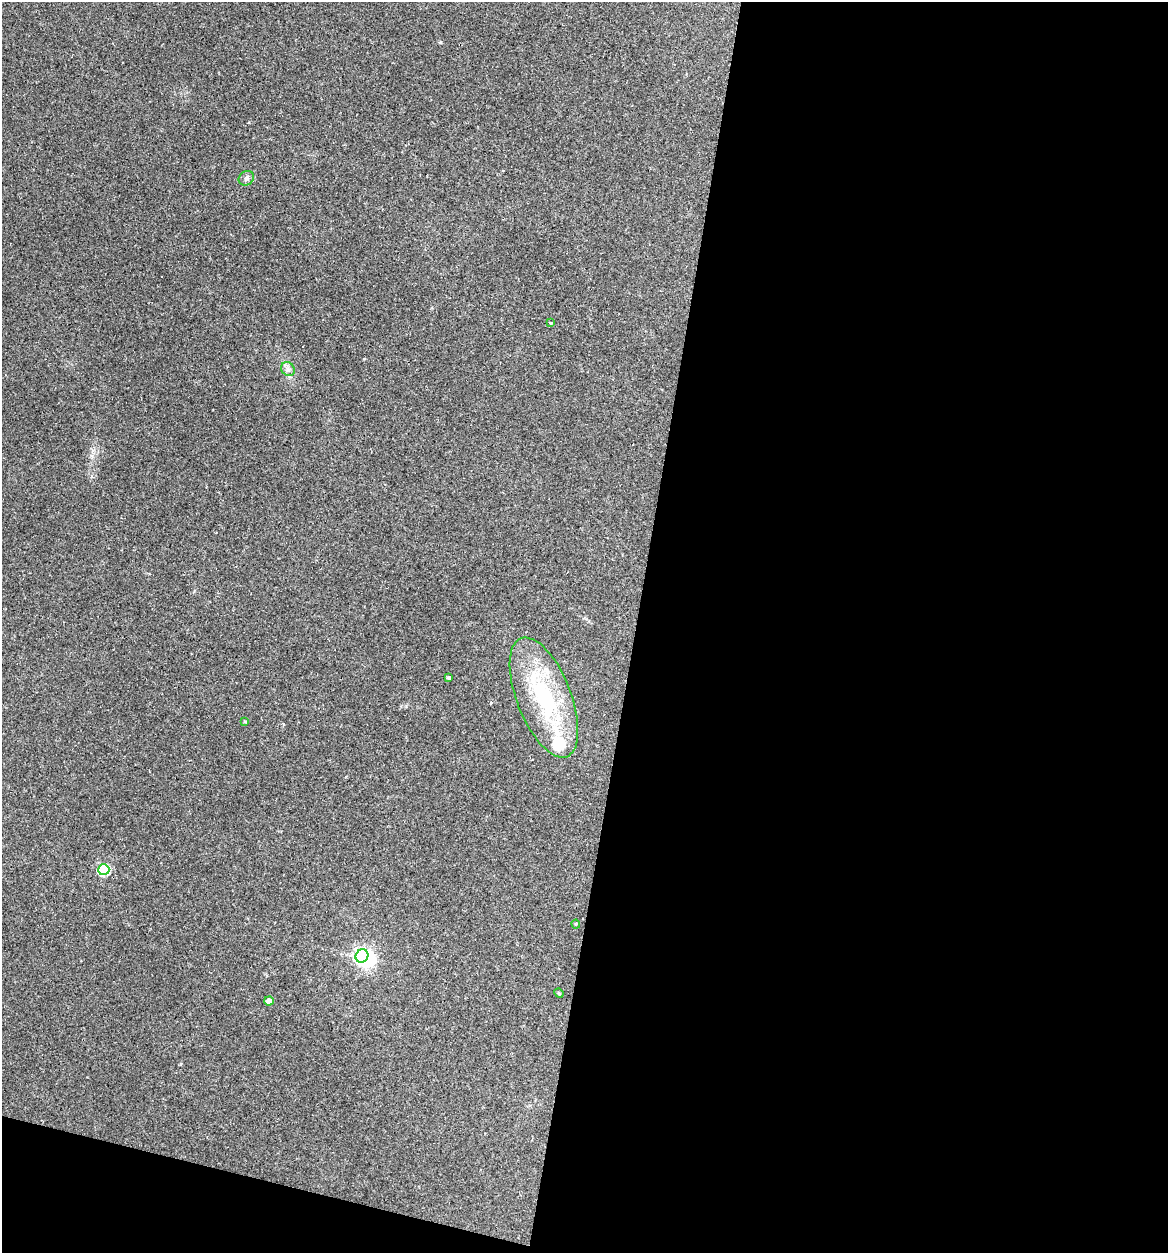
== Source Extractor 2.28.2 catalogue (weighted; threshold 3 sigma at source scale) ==
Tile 16 of 4 x 4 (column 4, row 4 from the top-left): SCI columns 3620-4785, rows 1-1251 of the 5029 x 5032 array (HDU 1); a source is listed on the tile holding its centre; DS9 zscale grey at full resolution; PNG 1170 x 1255 px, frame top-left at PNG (2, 2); each listed source drawn as its Kron ellipse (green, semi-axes under 4 px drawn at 4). Shown black and unused: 48% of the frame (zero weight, under 2 of 3 exposures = <1% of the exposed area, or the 3 px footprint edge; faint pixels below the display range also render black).
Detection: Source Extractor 2.28.2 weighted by HDU 2 'WHT'; one run over the whole footprint, this tile lists its part. Background 0.137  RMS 0.007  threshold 0.0314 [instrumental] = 3 sigma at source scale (4.5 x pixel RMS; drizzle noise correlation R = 1.50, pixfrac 1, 0.05/0.05 arcsec/px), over >= 5 px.
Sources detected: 16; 1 inside a brighter object's white glare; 3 cosmic-ray / hot-pixel residue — neither listed nor drawn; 1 inside a brighter listed object's ellipse — not listed separately; the other 11 listed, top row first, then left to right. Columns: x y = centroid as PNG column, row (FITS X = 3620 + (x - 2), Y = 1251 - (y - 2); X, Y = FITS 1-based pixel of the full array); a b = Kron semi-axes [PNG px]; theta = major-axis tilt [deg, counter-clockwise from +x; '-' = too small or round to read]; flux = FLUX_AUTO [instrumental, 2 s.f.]
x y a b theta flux
246 178 8 6 34 2.1
551 323 4 3 - 1.1
288 369 7 6 - 2.4
449 677 4 4 - 1.5
544 697 63 27 -69 72
245 721 4 3 - 0.77
104 870 6 5 - 57
576 924 4 4 - 0.68
362 956 7 6 - 200
559 993 5 4 - 0.9
269 1001 5 4 - 5.5
Unlisted compact peaks at least as high as the median listed source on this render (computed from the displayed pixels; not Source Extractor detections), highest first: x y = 440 42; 93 450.